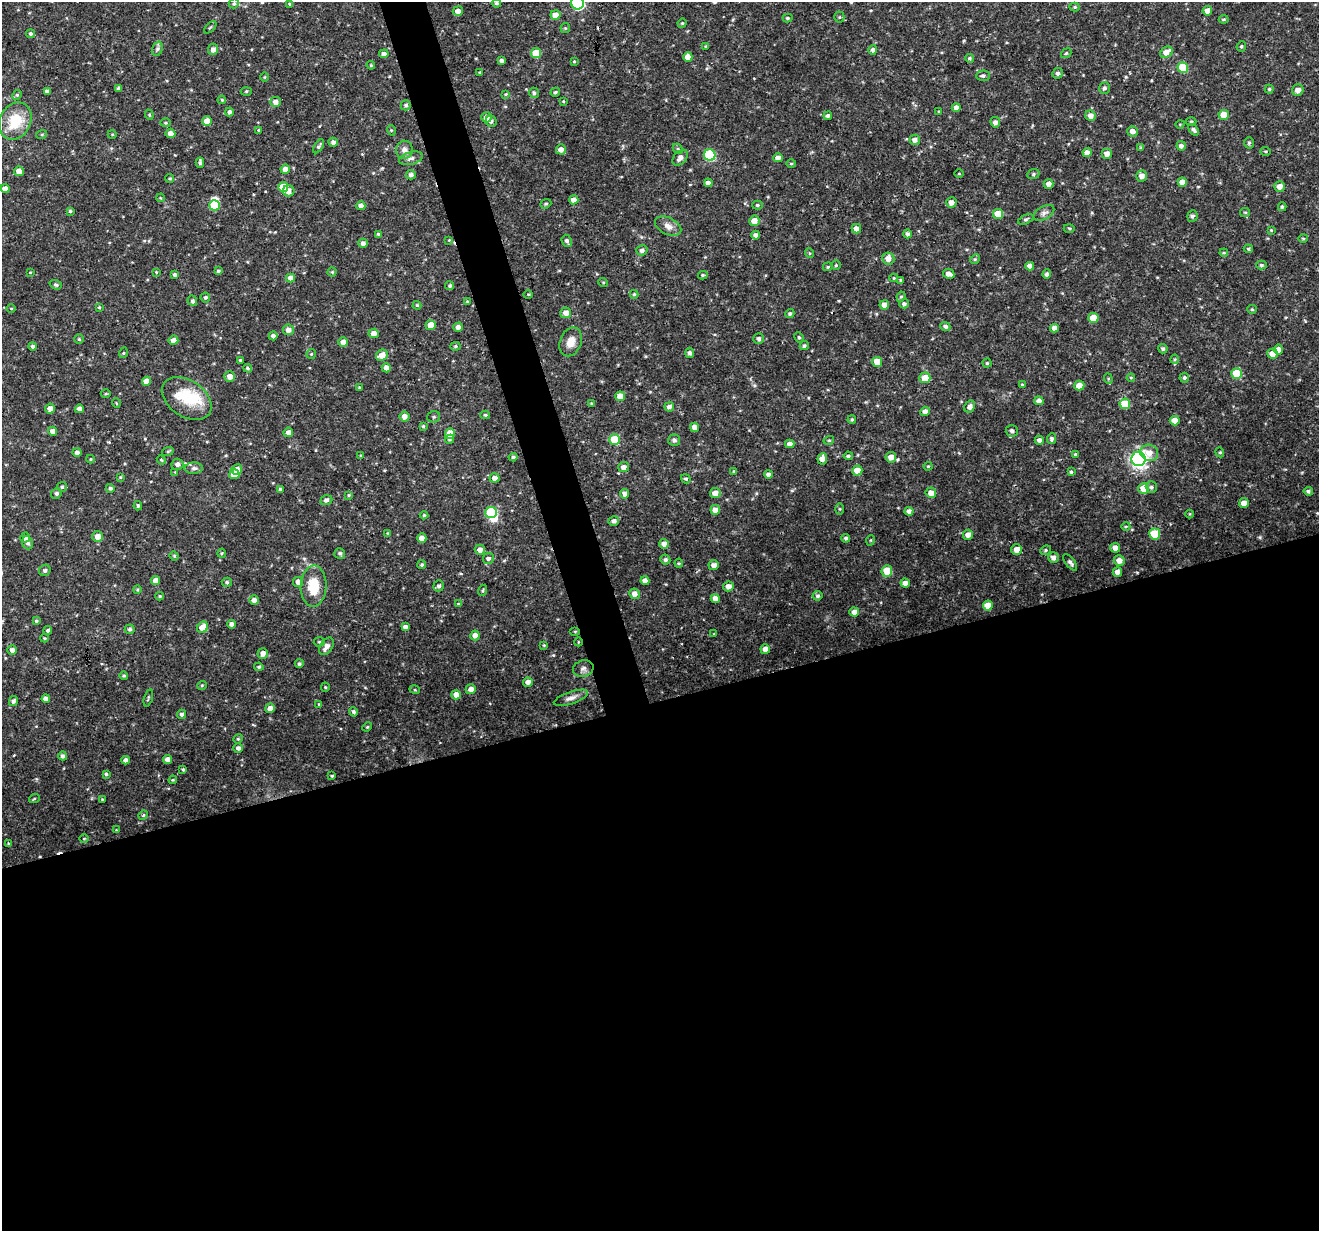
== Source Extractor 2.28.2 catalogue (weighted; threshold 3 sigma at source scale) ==
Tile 15 of 4 x 4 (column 3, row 4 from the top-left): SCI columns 2633-3949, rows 57-1285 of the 5267 x 5079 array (HDU 1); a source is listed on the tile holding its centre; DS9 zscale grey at full resolution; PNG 1321 x 1233 px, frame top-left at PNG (2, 2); each listed source drawn as its Kron ellipse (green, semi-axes under 4 px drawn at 4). Shown black and unused: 45% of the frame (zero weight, under 3 of 4 exposures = <1% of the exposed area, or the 3 px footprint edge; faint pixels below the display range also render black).
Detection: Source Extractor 2.28.2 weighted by HDU 2 'WHT'; one run over the whole footprint, this tile lists its part. Background 0.0601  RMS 0.003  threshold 0.0137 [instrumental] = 3 sigma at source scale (4.5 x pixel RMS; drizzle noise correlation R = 1.50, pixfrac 1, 0.0396/0.0396 arcsec/px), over >= 5 px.
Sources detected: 386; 3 inside a brighter object's white glare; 1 cosmic-ray / hot-pixel residue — neither listed nor drawn; the other 382 listed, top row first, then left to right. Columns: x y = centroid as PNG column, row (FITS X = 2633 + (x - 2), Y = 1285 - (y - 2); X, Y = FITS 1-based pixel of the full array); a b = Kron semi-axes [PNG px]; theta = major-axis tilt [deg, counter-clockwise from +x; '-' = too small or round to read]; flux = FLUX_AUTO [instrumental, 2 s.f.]
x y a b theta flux
234 3 5 4 - 0.5
496 3 5 4 - 0.57
577 3 6 6 - 38
290 4 4 4 - 0.39
1075 7 5 4 - 0.37
458 11 5 4 - 1.6
1207 11 5 4 - 2
555 15 5 5 - 3.1
839 17 5 5 - 0.4
788 18 5 4 - 0.47
1224 19 5 3 - 0.37
682 23 5 4 - 0.35
210 27 8 3 44 0.32
565 28 5 5 - 0.37
31 34 4 4 - 0.56
706 46 3 3 - 0.36
1241 46 5 4 - 0.45
157 49 7 5 72 0.68
213 49 6 5 - 1.4
873 50 5 4 - 0.85
1166 52 7 5 26 2.3
536 53 5 5 - 6.6
1066 53 5 4 - 0.41
384 54 4 4 - 1.8
688 57 5 4 - 2.3
969 58 4 4 - 0.47
501 61 3 3 - 0.77
574 61 3 2 - 0.24
371 65 4 4 - 0.32
1183 67 5 5 - 8.5
480 72 3 3 - 0.25
1057 73 5 5 - 0.86
983 76 7 5 4 0.72
265 77 5 3 - 0.25
119 88 4 3 - 0.97
1104 88 6 5 - 0.78
1269 89 4 4 - 0.38
1298 90 6 5 - 1.8
47 91 4 4 - 1.1
246 91 5 3 - 0.32
555 92 5 4 - 0.48
534 93 5 5 - 0.74
506 94 4 4 - 0.29
17 95 5 4 - 0.42
222 100 4 4 - 0.43
563 101 4 3 - 0.24
275 102 5 5 - 1.7
406 105 5 5 - 0.68
956 108 4 4 - 1.4
229 112 4 4 - 0.99
939 112 4 3 - 0.3
149 115 5 4 - 0.44
1224 115 5 5 - 4.4
828 116 4 4 - 0.75
1090 116 5 5 - 1.8
486 117 5 5 - 2
15 121 19 15 63 9.7
207 121 4 4 - 3.3
491 121 6 5 - 0.93
1191 121 5 3 - 0.32
995 122 5 5 - 1.3
165 123 5 4 - 0.38
1180 124 5 3 - 0.23
258 130 3 3 - 0.27
391 130 5 3 - 0.31
1194 130 6 4 -51 0.92
1132 131 5 5 - 1.5
170 133 5 4 - 1.9
42 134 5 3 - 0.31
112 134 4 3 - 0.25
915 140 5 5 - 1.5
333 142 4 4 - 1.1
1249 143 6 5 - 0.5
319 146 8 4 57 0.65
1181 146 4 4 - 1.1
1141 148 4 4 - 0.38
561 149 5 5 - 1.8
678 149 6 4 -45 0.45
404 150 9 8 - 1.6
1266 151 5 3 - 0.32
1087 153 4 4 - 1.7
1107 154 5 5 - 1.7
710 155 6 5 - 22
411 158 12 6 16 1.3
680 158 9 6 48 1.5
778 158 4 4 - 1.7
200 163 5 3 - 0.75
791 164 5 3 - 0.3
285 169 4 4 - 1.8
19 171 5 5 - 3
959 174 5 3 - 0.24
1033 174 6 5 - 0.5
411 175 5 4 - 1
1142 176 5 5 - 1.8
170 178 4 4 - 0.37
1182 182 4 4 - 2.6
708 183 4 4 - 1.5
1049 184 5 4 - 1.7
1280 186 5 5 - 1.8
283 187 5 5 - 6.6
5 189 4 4 - 1.9
289 191 5 5 - 1.6
161 198 4 3 - 0.23
574 200 4 4 - 2
951 202 5 5 - 1.7
546 204 6 4 21 0.45
214 205 5 5 - 9.5
757 205 5 4 - 0.53
361 206 4 4 - 2
1282 207 4 3 - 0.46
70 211 4 4 - 0.43
1245 212 5 4 - 0.38
1044 213 11 6 30 1.2
998 214 5 5 - 5.1
1192 216 6 5 - 0.69
1026 219 8 4 26 0.53
754 221 5 5 - 2.9
668 226 14 8 -27 2.1
1069 228 5 3 - 0.4
856 229 5 4 - 1.7
1271 230 4 4 - 0.29
378 234 4 3 - 0.55
907 234 4 4 - 0.76
756 235 4 4 - 1.1
1303 238 5 3 - 0.33
449 240 4 4 - 0.24
567 241 6 5 - 0.85
363 243 5 4 - 1.2
1248 249 4 4 - 0.45
642 250 5 5 - 1
809 253 5 3 - 0.32
1224 253 4 4 - 0.29
888 258 6 6 - 2.3
975 259 5 4 - 0.36
836 265 5 5 - 0.42
1261 265 5 4 - 0.55
1030 266 4 4 - 1.7
828 267 5 4 - 0.39
218 271 4 3 - 0.48
30 272 4 2 - 0.22
156 272 4 3 - 0.27
332 272 4 4 - 0.38
949 274 6 4 -26 1.8
1047 274 4 4 - 0.9
175 275 4 4 - 0.77
703 275 5 4 - 0.43
290 278 4 4 - 1.9
894 278 4 4 - 0.29
901 280 4 3 - 0.64
603 282 5 3 - 0.33
56 285 6 4 -20 0.54
450 286 4 4 - 0.54
528 294 5 3 - 0.33
634 294 4 4 - 0.45
205 297 5 5 - 0.59
901 297 5 4 - 0.43
192 301 5 4 - 0.78
467 301 3 3 - 0.26
904 304 5 4 - 0.76
417 305 4 4 - 0.34
884 305 5 4 - 2.1
99 307 4 4 - 0.35
11 309 5 3 - 0.29
1252 309 5 4 - 0.36
566 313 5 5 - 2.1
790 314 4 4 - 0.52
1093 318 5 5 - 4.7
431 325 5 5 - 4.7
945 326 5 4 - 0.87
458 327 4 4 - 1.3
1054 328 4 4 - 1.8
288 330 5 5 - 2
374 333 5 5 - 2.1
273 336 4 4 - 1.2
799 337 5 4 - 0.46
79 339 5 5 - 0.42
759 339 5 5 - 0.97
173 340 5 4 - 1.6
343 342 5 4 - 1.6
571 342 15 10 67 2.8
33 346 4 4 - 0.77
455 346 5 4 - 0.48
804 346 5 4 - 0.49
1163 349 5 4 - 0.59
1278 350 5 5 - 1.7
123 353 5 3 - 0.32
690 353 5 4 - 0.87
311 354 5 4 - 0.34
1272 354 5 5 - 2.1
382 355 6 5 - 2.6
1175 359 4 4 - 0.38
240 360 3 3 - 0.31
877 362 5 5 - 4.8
987 363 4 4 - 0.43
248 368 4 3 - 0.43
386 368 5 4 - 2
1237 374 5 5 - 9.2
230 376 5 5 - 2
925 378 5 5 - 4.6
1131 378 4 4 - 0.32
1184 378 5 5 - 0.57
1108 379 5 4 - 0.42
147 381 4 4 - 2.3
1022 385 4 4 - 0.31
1079 385 5 5 - 3
359 387 4 3 - 0.32
106 394 5 3 - 0.32
620 396 5 4 - 3.2
187 398 27 18 -35 12
1039 401 4 4 - 1.3
116 403 5 3 - 0.25
591 403 4 3 - 0.27
1125 404 5 5 - 7.3
669 407 5 4 - 1.1
970 407 6 5 - 1.5
50 409 5 5 - 1.9
79 409 4 4 - 1.3
925 411 4 4 - 1.3
485 415 5 4 - 0.45
404 417 5 5 - 1.9
434 417 6 5 - 0.59
852 419 4 3 - 0.41
1175 421 5 5 - 2.6
423 426 3 3 - 0.42
694 427 4 4 - 2.1
53 431 4 4 - 1.5
1012 431 6 6 - 0.99
288 432 5 4 - 1.8
450 433 5 5 - 4.3
450 439 5 4 - 0.52
1051 439 5 4 - 0.68
615 440 5 5 - 9.6
674 440 6 6 - 0.74
829 440 5 3 - 0.32
1039 440 4 4 - 0.99
790 444 4 4 - 1.6
168 451 6 3 18 0.35
77 452 5 4 - 1.1
1220 452 5 4 - 0.4
1149 453 9 8 - 3
1075 455 4 4 - 0.48
361 456 3 3 - 0.31
848 456 4 3 - 0.53
513 457 4 3 - 0.66
891 457 5 5 - 2.2
91 459 4 4 - 0.3
822 459 5 5 - 1.8
1139 459 7 7 - 110
161 460 4 4 - 0.3
177 464 6 5 - 1.3
928 466 4 4 - 0.29
624 467 5 5 - 1.5
194 468 9 5 1 0.95
237 470 5 5 - 2.1
734 471 4 3 - 0.34
857 471 5 5 - 4.4
175 472 4 4 - 0.27
1071 472 4 4 - 0.47
234 474 5 5 - 2.9
768 474 4 4 - 1.1
120 477 4 3 - 0.31
495 478 5 4 - 1.7
686 479 5 4 - 0.55
62 487 5 5 - 0.5
1151 487 6 5 - 0.66
110 488 4 4 - 0.56
1144 488 5 5 - 5.1
280 489 4 3 - 0.63
1308 491 4 4 - 0.55
56 493 5 5 - 0.77
715 493 5 5 - 2
931 493 5 5 - 2.2
625 494 5 4 - 1.5
348 495 4 3 - 0.34
326 500 6 4 20 0.99
1244 503 5 4 - 2.7
138 506 4 3 - 0.46
840 509 5 4 - 0.36
715 510 5 5 - 2.2
909 511 4 4 - 1.1
491 513 6 5 - 15
1190 514 4 3 - 0.24
424 515 4 4 - 0.43
614 521 5 5 - 1
1126 526 4 3 - 0.29
387 533 4 2 - 0.19
1155 534 5 5 - 8.8
968 535 5 5 - 1.8
25 537 5 5 - 1.7
98 537 5 5 - 2.1
422 538 4 4 - 2.5
846 538 4 4 - 0.65
871 540 5 3 - 0.3
27 543 6 5 - 0.93
664 544 5 5 - 1.7
1115 548 5 5 - 1.8
480 550 5 5 - 1.6
1017 550 5 5 - 2.2
1045 550 6 4 23 0.46
222 553 4 4 - 0.37
340 553 5 5 - 0.76
174 556 5 4 - 0.39
488 558 6 5 - 0.76
1053 558 5 5 - 1.6
665 560 5 5 - 0.76
1119 560 5 5 - 2.1
1070 562 10 4 -52 0.87
679 563 4 4 - 0.33
422 565 4 4 - 0.5
714 565 5 5 - 1.6
45 570 6 5 - 0.65
887 571 6 5 - 5.8
1117 572 5 4 - 1.7
156 581 5 4 - 2.2
645 581 4 4 - 1.7
227 582 5 4 - 0.49
298 582 5 5 - 2
905 583 4 4 - 1.5
314 586 20 13 87 8.2
439 586 5 5 - 0.9
728 586 5 5 - 1.8
137 589 4 3 - 0.38
483 590 5 3 - 0.37
634 594 5 5 - 1.8
160 596 4 3 - 0.37
818 596 5 5 - 0.69
715 598 4 4 - 1.7
254 600 5 4 - 1.8
458 604 4 3 - 0.37
988 606 5 5 - 3.7
854 612 5 4 - 1.8
36 621 4 4 - 0.46
232 624 4 4 - 1.5
203 627 6 5 - 4.4
405 627 4 4 - 1.2
130 629 5 4 - 0.6
48 630 4 4 - 0.68
575 631 5 3 - 0.29
714 634 4 3 - 0.24
475 635 5 4 - 1.7
44 638 4 3 - 0.32
319 642 5 5 - 0.44
578 642 4 3 - 0.22
544 645 4 3 - 0.3
326 646 10 6 56 1.9
765 649 5 5 - 2
12 650 5 4 - 1.3
263 653 5 5 - 1.9
299 664 4 4 - 0.53
259 667 5 4 - 0.43
583 669 10 8 15 1.4
124 676 4 4 - 0.45
528 682 5 4 - 1.7
202 685 5 3 - 0.3
325 687 4 4 - 0.37
471 689 5 4 - 1.8
415 690 5 3 - 0.26
456 695 5 4 - 2.6
148 698 9 3 74 0.4
571 698 18 6 19 1.8
46 699 4 4 - 1.7
13 701 5 4 - 0.91
319 704 4 3 - 0.28
270 708 5 4 - 1.8
353 712 5 4 - 0.71
182 714 5 4 - 0.86
367 727 5 3 - 0.29
238 739 5 4 - 0.39
238 748 5 5 - 0.97
63 756 4 4 - 0.98
167 759 4 4 - 1.6
126 760 4 4 - 1.3
183 769 3 3 - 0.49
106 774 4 3 - 0.51
332 776 3 3 - 0.31
173 780 4 3 - 0.34
34 799 5 3 - 0.3
102 799 4 3 - 0.25
143 815 5 4 - 0.42
116 830 3 3 - 0.22
84 838 5 3 - 0.29
9 844 4 3 - 0.37
Isophote crosses this tile's border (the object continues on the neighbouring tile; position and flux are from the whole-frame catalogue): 2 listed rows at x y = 577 3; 555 15